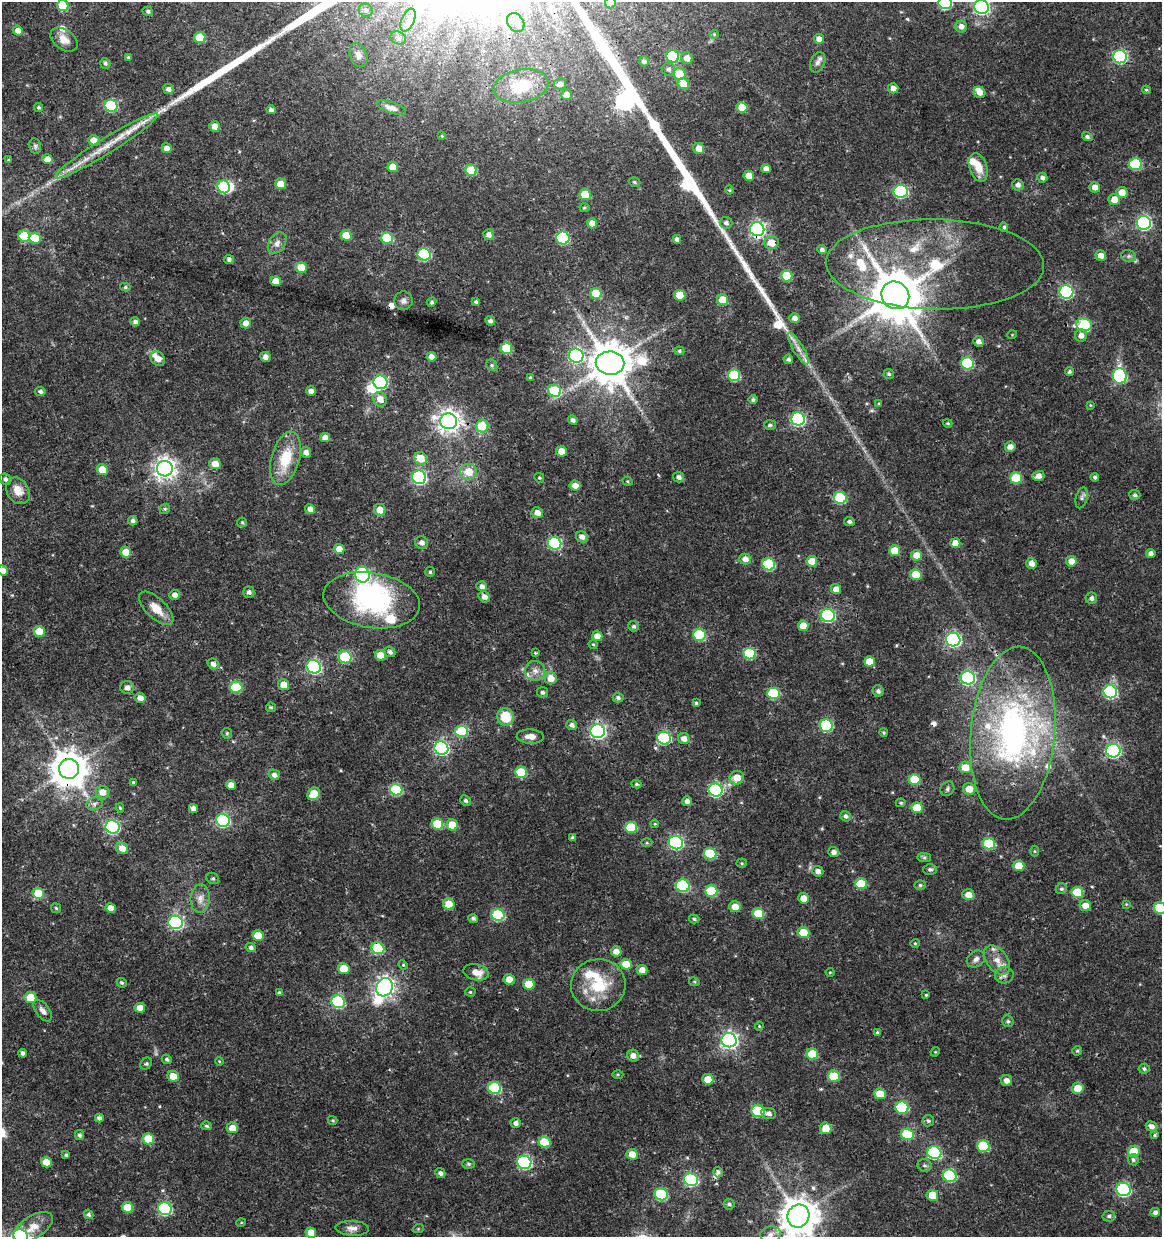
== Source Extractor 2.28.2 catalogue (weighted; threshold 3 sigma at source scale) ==
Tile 11 of 4 x 4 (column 3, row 3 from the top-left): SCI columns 2605-3764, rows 1237-2471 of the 5147 x 4948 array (HDU 1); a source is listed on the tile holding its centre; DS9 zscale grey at full resolution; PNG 1164 x 1239 px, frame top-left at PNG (2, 2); each listed source drawn as its Kron ellipse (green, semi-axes under 4 px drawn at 4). Shown black and unused: <1% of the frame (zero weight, under 3 of 4 exposures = <1% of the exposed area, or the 3 px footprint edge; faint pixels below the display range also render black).
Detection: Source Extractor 2.28.2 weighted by HDU 2 'WHT'; one run over the whole footprint, this tile lists its part. Background 0.0216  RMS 0.002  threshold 0.00884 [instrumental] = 3 sigma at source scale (4.5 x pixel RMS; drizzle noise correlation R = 1.50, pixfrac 1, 0.0396/0.0396 arcsec/px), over >= 5 px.
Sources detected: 421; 1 too faint to see at this stretch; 5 inside a brighter object's white glare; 3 cosmic-ray / hot-pixel residue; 1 long thin detection or spike segment (spike, bleed or trail) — neither listed nor drawn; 15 inside a brighter listed object's ellipse — not listed separately; the other 396 listed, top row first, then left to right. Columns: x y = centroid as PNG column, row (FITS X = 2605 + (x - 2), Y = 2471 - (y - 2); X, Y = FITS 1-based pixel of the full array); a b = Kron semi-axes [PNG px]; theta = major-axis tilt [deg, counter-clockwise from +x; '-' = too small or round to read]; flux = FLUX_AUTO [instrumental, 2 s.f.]
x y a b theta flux
610 3 5 5 - 4.1
945 3 7 6 - 23
63 6 6 5 - 6.7
981 7 7 7 - 58
366 10 7 6 - 0.65
148 11 5 4 - 0.45
408 20 12 6 67 1.5
516 22 10 7 -56 1.1
961 26 6 6 - 1.2
18 31 5 4 - 1.2
714 34 4 4 - 0.23
200 37 5 5 - 5.6
398 38 8 6 -23 0.72
819 39 5 5 - 1.1
64 40 15 10 -36 1.9
358 55 12 8 -68 1.1
673 56 6 6 - 15
128 57 4 3 - 0.29
1120 57 7 6 - 32
687 58 6 5 - 1.6
644 61 5 5 - 0.68
818 62 11 7 67 0.8
105 63 5 5 - 0.44
668 69 7 6 - 0.59
679 74 6 6 - 5.5
560 84 6 5 - 0.91
683 84 6 5 - 3.5
521 86 28 16 11 7.4
893 88 5 5 - 1.1
168 89 5 5 - 0.73
1146 90 4 3 - 0.24
979 92 6 5 - 1.5
566 95 5 5 - 1.8
111 106 6 6 - 16
39 107 4 4 - 0.34
742 107 5 5 - 4.3
391 108 15 5 -19 1
271 110 5 4 - 0.56
214 126 5 5 - 1.7
442 136 4 3 - 0.17
1087 137 5 4 - 0.47
94 140 6 5 - 1.8
35 146 8 6 -79 0.49
107 146 60 8 32 6.2
167 148 5 5 - 1.5
699 149 6 5 - 2.1
47 159 5 5 - 1.7
8 160 4 4 - 0.21
1135 164 6 6 - 14
393 167 5 5 - 3.1
978 167 15 8 -71 2.8
766 169 5 4 - 1.4
471 170 6 5 - 5.8
749 176 5 5 - 2.9
1042 178 5 5 - 0.65
634 182 6 4 -18 0.32
280 184 5 5 - 3
1018 185 6 5 - 0.81
224 187 6 6 - 18
1095 187 5 5 - 1.6
729 190 4 4 - 0.21
901 191 7 6 - 25
1122 192 5 5 - 2.2
585 195 6 5 - 6.2
1114 199 5 5 - 2.1
584 208 5 4 - 0.26
592 223 5 5 - 1.5
726 223 6 6 - 0.64
1144 223 7 7 - 39
1004 227 5 4 - 0.34
757 229 7 7 - 58
346 235 5 5 - 3.7
489 235 5 5 - 1.1
24 236 6 5 - 9.5
35 238 6 5 - 6.5
387 238 6 5 - 11
563 238 6 6 - 20
677 239 4 4 - 0.71
277 243 11 8 56 1.1
771 243 7 6 - 2.7
822 250 5 4 - 0.56
424 254 6 6 - 18
1101 255 5 5 - 1.4
1129 256 7 6 - 0.5
229 260 5 4 - 0.55
935 264 109 45 -1 36
301 267 6 5 - 3.1
787 276 6 5 - 6.9
276 281 5 5 - 2.1
125 287 5 4 - 0.33
1066 292 7 6 - 34
596 294 6 5 - 6.7
680 295 5 5 - 4.7
895 295 14 13 - 980
723 300 6 5 - 3.6
403 301 9 9 - 0.9
432 302 5 4 - 0.39
476 302 4 3 - 0.35
794 318 5 5 - 1
490 321 5 4 - 0.61
135 322 5 4 - 0.67
246 323 5 5 - 1.4
1084 325 8 6 -7 12
1012 335 5 3 - 0.16
1081 335 6 6 - 1.2
978 341 5 5 - 1
507 348 6 5 - 9.7
798 349 18 5 -59 1.5
679 351 5 4 - 0.32
576 356 7 7 - 42
265 357 5 5 - 1.1
431 357 5 4 - 1.2
158 359 8 6 -46 1.4
788 359 4 4 - 0.51
610 363 14 11 -2 720
967 363 6 6 - 15
492 365 6 5 - 0.37
1069 372 4 4 - 0.37
889 374 5 5 - 0.41
734 375 6 6 - 13
1120 376 8 7 - 23
531 378 3 3 - 0.34
380 382 7 6 - 32
40 391 5 4 - 0.54
311 391 5 4 - 1.1
554 391 6 6 - 9.1
380 399 7 6 - 1.9
753 400 4 4 - 0.43
879 403 4 3 - 0.19
1090 405 4 2 - 0.15
798 419 7 6 - 36
573 420 5 4 - 0.63
449 421 8 8 - 150
948 423 5 4 - 0.26
770 425 6 5 - 0.45
482 426 6 6 - 5.7
325 438 5 4 - 1.6
1010 447 5 5 - 1.3
561 451 5 5 - 2.5
306 452 5 5 - 1.1
286 458 27 14 74 7
420 458 7 6 - 3.2
215 464 6 5 - 2.4
165 469 8 8 - 140
102 470 5 5 - 3.9
468 472 8 8 - 3.4
1038 476 6 5 - 1.2
419 477 7 6 - 43
679 477 6 5 - 0.75
1095 477 4 4 - 0.44
539 478 5 4 - 0.28
1016 478 6 5 - 7.4
5 479 6 5 - 0.56
628 481 5 4 - 0.28
575 486 5 5 - 1.8
18 491 14 10 -59 2.6
1135 495 5 5 - 0.48
840 498 6 6 - 14
1082 498 11 5 77 0.59
165 509 5 4 - 0.29
310 509 5 5 - 1.3
380 510 6 5 - 2.2
537 513 6 5 - 1.4
133 521 5 4 - 0.63
849 521 5 4 - 0.51
242 522 5 4 - 0.24
582 537 6 5 - 1
422 543 7 6 - 0.78
555 543 7 6 - 21
955 543 5 5 - 2.4
339 549 5 5 - 2.2
895 551 5 5 - 3.5
126 552 5 5 - 3.3
1151 553 5 4 - 0.78
917 555 5 5 - 2.3
745 559 6 5 - 1.4
812 561 5 5 - 3
1071 561 5 5 - 1.8
1031 563 6 5 - 1.3
769 564 6 6 - 16
3 571 5 5 - 1.6
430 572 5 4 - 0.33
362 575 8 7 - 34
916 575 6 5 - 4.3
482 586 5 5 - 0.81
836 589 5 5 - 1.7
249 592 5 5 - 0.64
174 595 5 5 - 1.1
484 597 6 5 - 1.1
1091 598 6 5 - 0.65
372 600 49 27 -9 25
156 608 22 10 -44 3.1
828 615 7 6 - 29
634 626 5 5 - 0.44
803 626 5 5 - 3.6
39 631 5 5 - 5.1
699 635 6 6 - 15
597 636 5 5 - 1.9
953 640 7 7 - 45
593 644 4 4 - 0.25
390 652 5 5 - 0.57
535 653 4 3 - 0.2
750 653 6 5 - 13
380 655 6 5 - 2.6
345 657 6 6 - 18
870 661 5 5 - 3.6
213 664 6 5 - 0.89
314 667 7 6 - 39
535 671 10 10 - 1.4
551 678 6 6 - 2.1
968 678 7 6 - 28
284 685 5 5 - 2.5
127 687 7 6 - 0.92
236 687 6 5 - 11
878 691 6 5 - 0.64
542 692 5 5 - 0.54
1110 692 7 6 - 26
774 693 6 5 - 13
140 698 5 5 - 1.5
618 698 5 5 - 0.5
696 703 4 4 - 0.35
271 707 5 4 - 0.31
505 717 9 8 - 5.1
572 725 5 5 - 0.71
826 726 6 6 - 20
462 731 6 5 - 12
598 731 7 7 - 54
884 732 4 4 - 0.26
227 733 6 5 - 0.29
1013 733 87 42 85 53
530 736 13 7 -3 1.5
664 738 7 6 - 24
684 739 6 5 - 1.3
441 748 7 6 - 45
1113 751 7 7 - 44
965 767 6 5 - 3.1
69 769 10 10 - 490
521 772 6 5 - 7.1
274 775 6 5 - 0.79
737 778 7 6 - 2.3
915 779 6 5 - 7.1
133 782 4 3 - 0.3
636 784 5 4 - 0.35
231 785 5 4 - 1.6
947 789 7 6 - 0.5
969 789 6 5 - 2.7
396 790 6 6 - 15
715 790 7 6 - 32
103 792 7 6 - 2.2
314 794 7 5 41 4.6
465 801 5 5 - 0.44
687 801 5 5 - 0.83
901 803 5 4 - 0.25
94 804 8 6 16 0.73
120 808 4 3 - 0.25
917 808 5 5 - 5.7
193 809 4 4 - 0.92
845 816 5 5 - 0.6
223 820 7 6 - 27
437 824 6 5 - 7.6
655 824 4 4 - 0.22
452 825 6 5 - 4.7
112 827 7 6 - 31
631 827 6 5 - 8.6
573 838 4 3 - 0.47
676 842 7 6 - 37
647 843 5 3 - 0.25
989 844 6 5 - 11
122 848 6 5 - 1.8
1034 851 5 3 - 0.19
833 852 5 5 - 0.97
710 854 6 5 - 11
924 857 7 4 -1 0.44
741 863 5 4 - 0.24
1019 866 5 5 - 4.4
930 869 7 5 -1 0.5
818 871 5 5 - 1
213 878 6 5 - 0.38
861 884 6 5 - 8
920 885 5 5 - 0.38
683 886 7 6 - 16
1061 889 6 5 - 0.38
711 891 6 5 - 9.4
1077 892 6 5 - 7.9
38 893 6 5 - 5.7
968 895 6 5 - 1.9
803 898 5 5 - 2.2
200 899 14 9 86 1.7
449 904 6 5 - 3.9
1126 904 4 4 - 0.16
735 906 6 5 - 2.1
1085 906 6 5 - 2.2
56 908 5 4 - 0.29
111 908 5 5 - 1.9
1160 908 6 5 - 7.8
758 914 6 5 - 7
498 915 6 6 - 17
473 918 5 4 - 0.48
694 919 5 4 - 0.36
176 922 7 6 - 29
803 933 6 5 - 5.1
258 936 5 5 - 4.2
915 943 4 4 - 0.22
251 948 5 4 - 0.65
378 948 6 5 - 12
616 951 5 5 - 1.4
976 959 10 7 37 0.91
997 960 16 10 -52 2.2
626 964 5 5 - 4.9
403 965 5 4 - 0.22
344 969 6 5 - 4.3
642 970 5 5 - 1.7
476 972 13 8 -12 2.4
830 972 4 4 - 0.19
1004 975 9 8 - 0.91
509 979 6 5 - 2.1
694 982 5 4 - 0.25
122 983 5 4 - 0.37
529 984 5 5 - 4.7
598 985 27 26 - 9.3
384 987 9 8 - 120
470 992 5 4 - 0.28
279 993 4 3 - 0.42
926 995 4 4 - 0.23
30 997 6 5 - 3.9
338 1002 7 6 - 22
140 1008 5 5 - 1.9
43 1011 12 6 -53 1.1
1008 1021 6 5 - 0.39
759 1026 4 4 - 0.22
877 1033 3 3 - 0.88
729 1040 7 7 - 74
1077 1051 5 4 - 0.32
935 1052 5 4 - 0.18
22 1053 4 4 - 0.73
812 1054 6 5 - 6.5
633 1056 6 5 - 1.2
167 1059 5 4 - 0.41
219 1061 4 3 - 0.18
146 1064 6 5 - 0.34
1144 1069 5 5 - 0.45
618 1074 5 3 - 0.21
173 1076 6 5 - 2.9
834 1076 6 5 - 7.7
708 1079 5 5 - 3.4
1006 1080 5 5 - 1.1
494 1088 6 6 - 14
1078 1088 6 5 - 3
880 1094 6 5 - 4.2
902 1108 6 6 - 15
758 1111 6 6 - 13
768 1113 7 5 -9 0.78
99 1118 4 4 - 0.73
333 1120 5 4 - 0.25
928 1121 5 5 - 0.46
516 1123 5 5 - 0.77
206 1126 5 4 - 0.37
1151 1126 6 5 - 0.98
232 1128 5 5 - 1.8
826 1128 6 5 - 2.6
907 1134 6 5 - 9.9
79 1135 5 4 - 0.41
1155 1135 4 3 - 0.33
148 1139 6 5 - 6.3
544 1142 6 5 - 7.1
983 1146 6 5 - 11
1134 1151 6 5 - 4.8
934 1153 7 6 - 23
632 1154 6 5 - 2.3
66 1155 4 3 - 0.36
1133 1160 6 5 - 0.46
46 1162 5 5 - 3.4
524 1162 7 6 - 29
469 1164 6 5 - 0.38
925 1165 7 6 - 0.48
718 1172 5 5 - 0.52
440 1173 5 4 - 0.68
950 1176 7 6 - 20
691 1180 7 6 - 27
1123 1190 7 6 - 32
661 1194 6 6 - 16
932 1195 6 5 - 3.5
729 1204 5 5 - 0.51
127 1207 5 5 - 4.1
165 1209 7 6 - 24
1155 1212 4 4 - 0.71
89 1214 5 4 - 0.48
798 1216 12 11 - 540
1109 1216 6 5 - 0.5
241 1223 5 3 - 0.16
33 1227 22 11 32 3.1
352 1228 16 7 -3 1.3
418 1229 6 3 19 0.19
311 1233 5 5 - 2.4
770 1234 10 8 13 1.2
20 1236 7 6 - 33
Overlapping masked pixels (flux is a lower limit): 12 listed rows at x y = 1120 57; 107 146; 1144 223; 757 229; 24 236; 771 243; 598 731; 441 748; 69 769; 521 772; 378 948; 798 1216
Isophote crosses this tile's border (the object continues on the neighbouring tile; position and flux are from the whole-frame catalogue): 8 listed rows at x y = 610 3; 945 3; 63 6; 981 7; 3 571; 1160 908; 798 1216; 20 1236